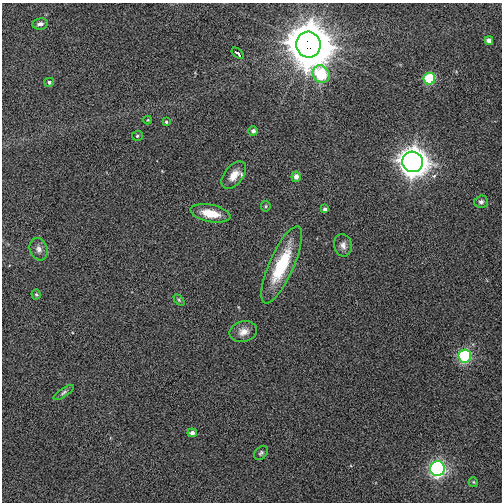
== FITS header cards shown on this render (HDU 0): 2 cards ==
NAXIS1  =                  500
NAXIS2  =                  500

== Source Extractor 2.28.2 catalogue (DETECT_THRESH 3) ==
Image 500 x 500 px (HDU 0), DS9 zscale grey, 1 PNG px = 1 image px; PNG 504 x 504 px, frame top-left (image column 1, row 500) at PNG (2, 3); each listed source drawn as its Kron ellipse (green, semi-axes under 4 px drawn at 4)
Background 0.0283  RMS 0.11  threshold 0.327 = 3 sigma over >= 5 px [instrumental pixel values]
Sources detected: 30; all 30 listed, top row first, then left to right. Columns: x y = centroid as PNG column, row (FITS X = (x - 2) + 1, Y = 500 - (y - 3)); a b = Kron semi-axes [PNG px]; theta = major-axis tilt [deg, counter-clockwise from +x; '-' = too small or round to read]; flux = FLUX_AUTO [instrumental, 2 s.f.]
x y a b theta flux
40 24 8 5 10 29
489 40 4 4 - 46
308 45 13 12 - 31000
237 53 7 3 -39 35
321 74 9 8 - 460
429 79 6 6 - 440
49 82 5 4 - 20
148 120 4 4 - 7.2
166 122 4 4 - 12
253 131 4 4 - 30
137 136 5 5 - 13
413 162 10 10 - 8600
234 175 16 9 52 92
296 177 5 4 - 47
481 202 7 6 - 22
266 206 5 5 - 10
325 209 4 4 - 23
210 213 20 8 -11 150
343 245 11 9 -77 42
39 249 11 8 -70 39
282 265 42 12 66 430
36 294 5 4 - 9.8
179 300 6 4 -46 10
243 332 14 10 13 66
465 356 6 6 - 730
64 392 12 4 35 19
192 433 4 4 - 34
261 453 8 6 45 17
438 469 7 7 - 1500
473 482 5 4 - 8.1